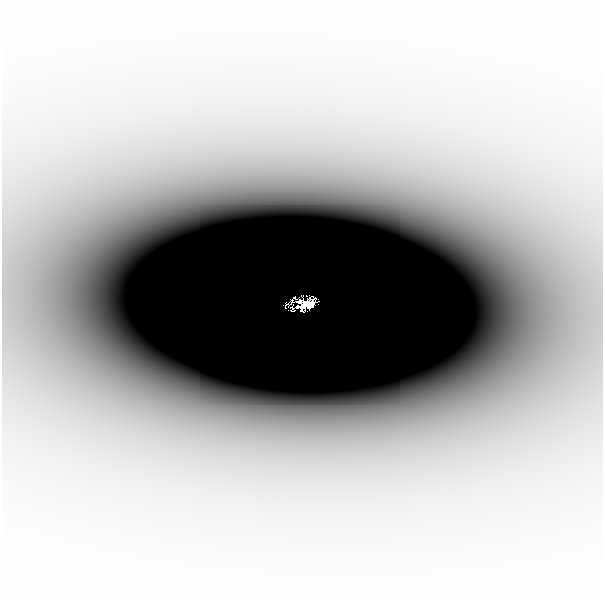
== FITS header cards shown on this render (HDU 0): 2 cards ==
NAXIS1  =                  601
NAXIS2  =                  601

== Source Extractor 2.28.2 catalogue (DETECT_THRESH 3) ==
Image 601 x 601 px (HDU 0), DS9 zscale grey, 1 PNG px = 1 image px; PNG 605 x 605 px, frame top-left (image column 1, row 601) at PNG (2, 0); no overlay
Background -4.34e-06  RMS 1.3e-06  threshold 3.81e-06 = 3 sigma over >= 5 px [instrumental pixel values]
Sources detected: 6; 2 with non-positive FLUX_AUTO (blend fragments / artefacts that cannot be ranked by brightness) are not listed; the other 4 listed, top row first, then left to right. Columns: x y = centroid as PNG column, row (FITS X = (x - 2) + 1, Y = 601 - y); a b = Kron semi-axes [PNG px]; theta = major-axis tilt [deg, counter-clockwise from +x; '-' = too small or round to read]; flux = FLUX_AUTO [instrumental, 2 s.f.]
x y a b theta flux
300 300 4 3 - 0.23
306 302 13 7 15 1.6
286 303 3 2 - 0.0074
297 305 3 3 - 0.033
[2 non-positive-flux detections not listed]